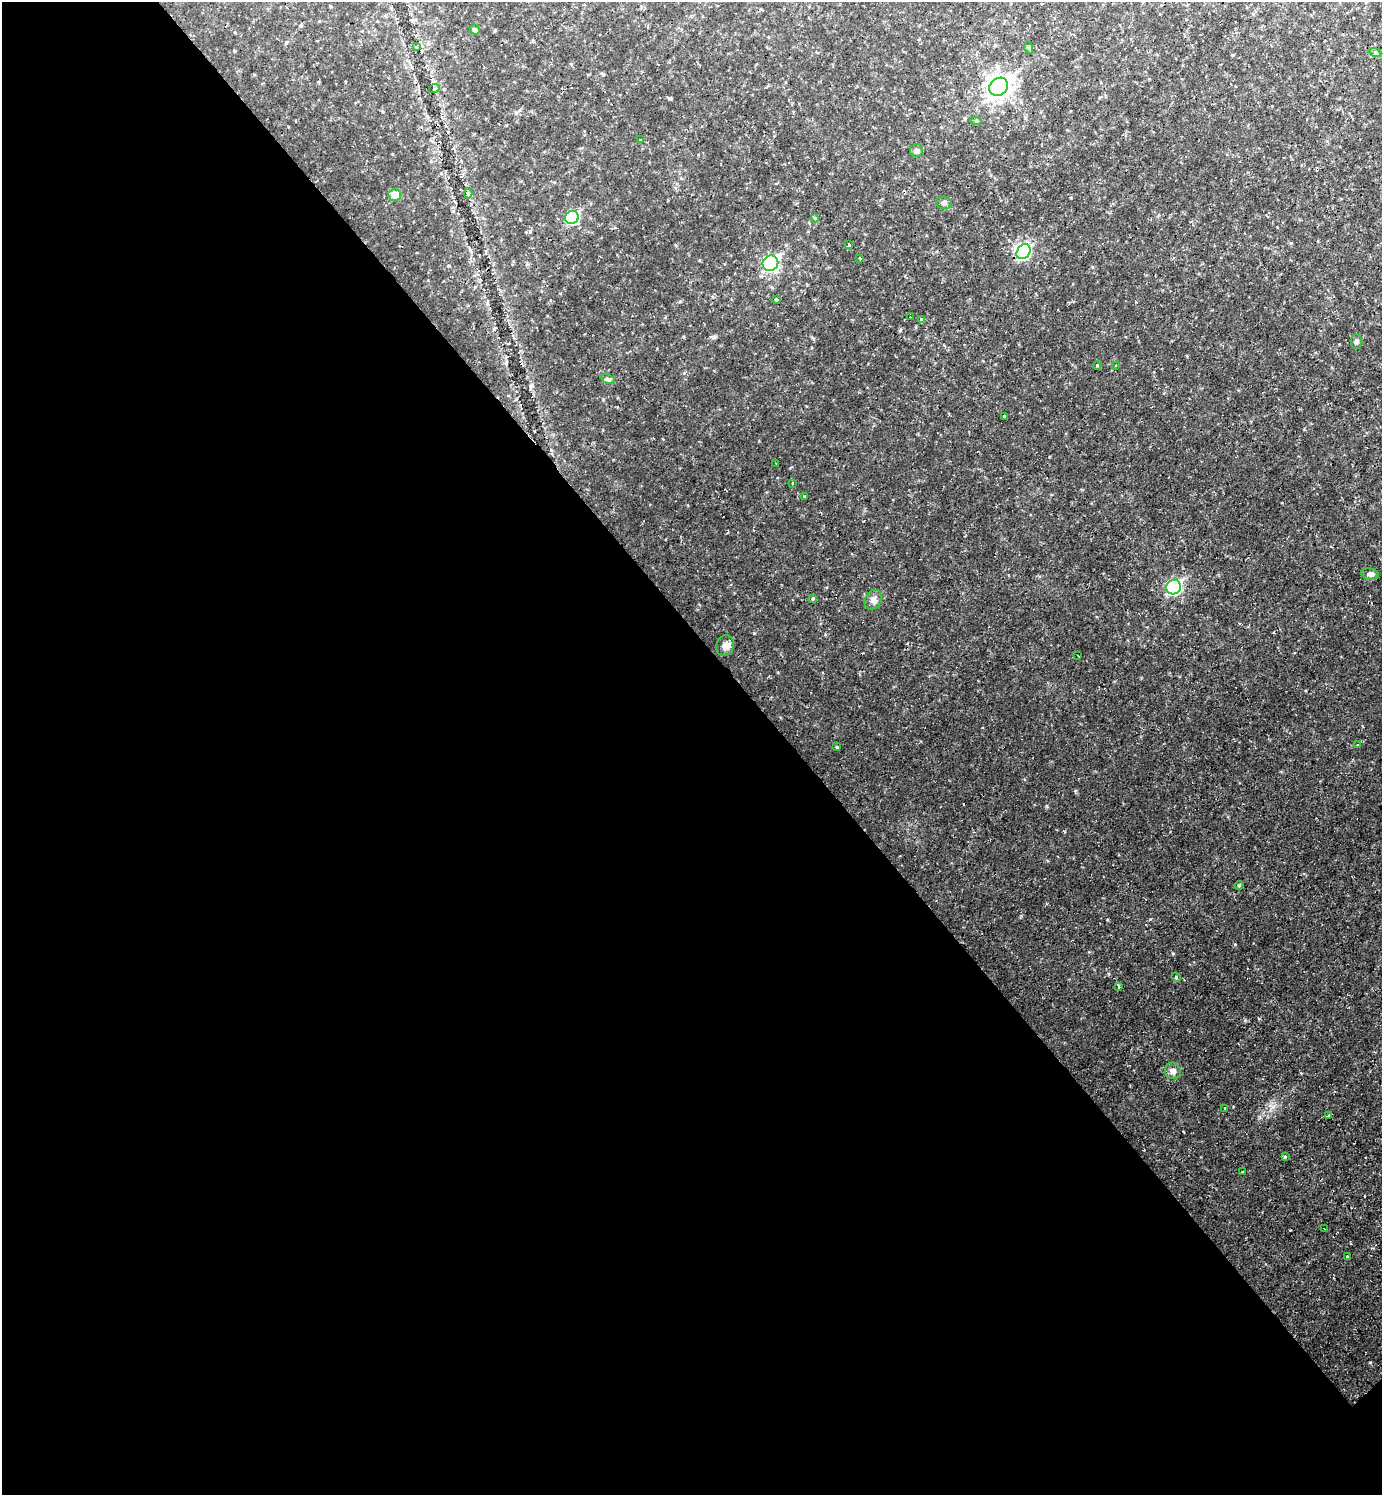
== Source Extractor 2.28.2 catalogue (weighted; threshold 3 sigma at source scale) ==
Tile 9 of 4 x 4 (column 1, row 3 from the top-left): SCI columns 156-1535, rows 1494-2986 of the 5971 x 5973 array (HDU 1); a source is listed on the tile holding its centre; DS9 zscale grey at full resolution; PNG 1384 x 1497 px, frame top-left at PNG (2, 2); each listed source drawn as its Kron ellipse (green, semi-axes under 4 px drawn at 4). Shown black and unused: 57% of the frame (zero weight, under 2 of 3 exposures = <1% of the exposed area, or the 3 px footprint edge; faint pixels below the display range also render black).
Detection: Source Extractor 2.28.2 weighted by HDU 2 'WHT'; one run over the whole footprint, this tile lists its part. Background 0.0453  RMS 0.0082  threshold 0.037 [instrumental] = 3 sigma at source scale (4.5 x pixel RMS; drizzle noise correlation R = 1.50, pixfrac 1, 0.05/0.05 arcsec/px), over >= 5 px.
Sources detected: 51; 1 inside a brighter object's white glare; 3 cosmic-ray / hot-pixel residue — neither listed nor drawn; the other 47 listed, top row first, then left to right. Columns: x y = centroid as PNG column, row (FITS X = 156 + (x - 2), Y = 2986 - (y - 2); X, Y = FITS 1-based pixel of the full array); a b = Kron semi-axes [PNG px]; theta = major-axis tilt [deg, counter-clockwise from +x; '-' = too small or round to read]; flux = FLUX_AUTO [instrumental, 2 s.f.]
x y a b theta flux
475 30 5 4 - 1.6
416 47 4 3 - 0.96
1029 48 6 3 -71 0.98
1375 52 6 4 -20 1.3
999 87 10 8 40 470
434 89 5 3 - 0.93
976 120 6 4 0 0.92
640 139 3 3 - 4
916 151 6 6 - 1.9
468 193 5 4 - 2.1
395 195 6 6 - 9
944 203 8 6 -11 1.8
572 217 7 6 - 66
815 218 4 3 - 1.2
849 245 3 3 - 1.6
1023 252 8 6 51 59
860 258 3 2 - 0.89
770 263 8 7 - 120
776 299 3 3 - 6.3
910 317 3 3 - 2.1
921 319 4 3 - 2.5
1356 342 7 5 90 1.5
1097 365 4 3 - 0.7
1116 366 3 2 - 0.66
608 379 7 4 -25 1.6
1004 417 3 3 - 2.8
776 464 3 2 - 0.55
793 483 3 3 - 1.6
804 496 3 3 - 1.5
1370 574 9 5 -9 2.2
1174 587 7 7 - 120
813 599 4 3 - 3.1
873 600 10 8 61 3.7
725 646 11 8 70 4
1078 656 3 2 - 0.64
1358 745 3 2 - 0.88
837 747 3 3 - 0.74
1239 885 4 4 - 0.89
1176 977 5 4 - 0.73
1119 986 4 3 - 3.1
1173 1071 8 7 - 3.5
1224 1108 3 2 - 1.2
1328 1116 3 3 - 6.8
1285 1157 3 3 - 6.2
1242 1172 3 2 - 1.3
1324 1229 3 2 - 0.89
1347 1256 3 3 - 1.1
Unlisted compact peaks at least as high as the median listed source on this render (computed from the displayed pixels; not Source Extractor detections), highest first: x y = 1235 944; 754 633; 1273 1107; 714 337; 670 98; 1064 831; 778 672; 1259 1019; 1049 457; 530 386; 813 338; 683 337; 1291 243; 449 266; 603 399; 1075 790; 675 245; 1260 1117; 1071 198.